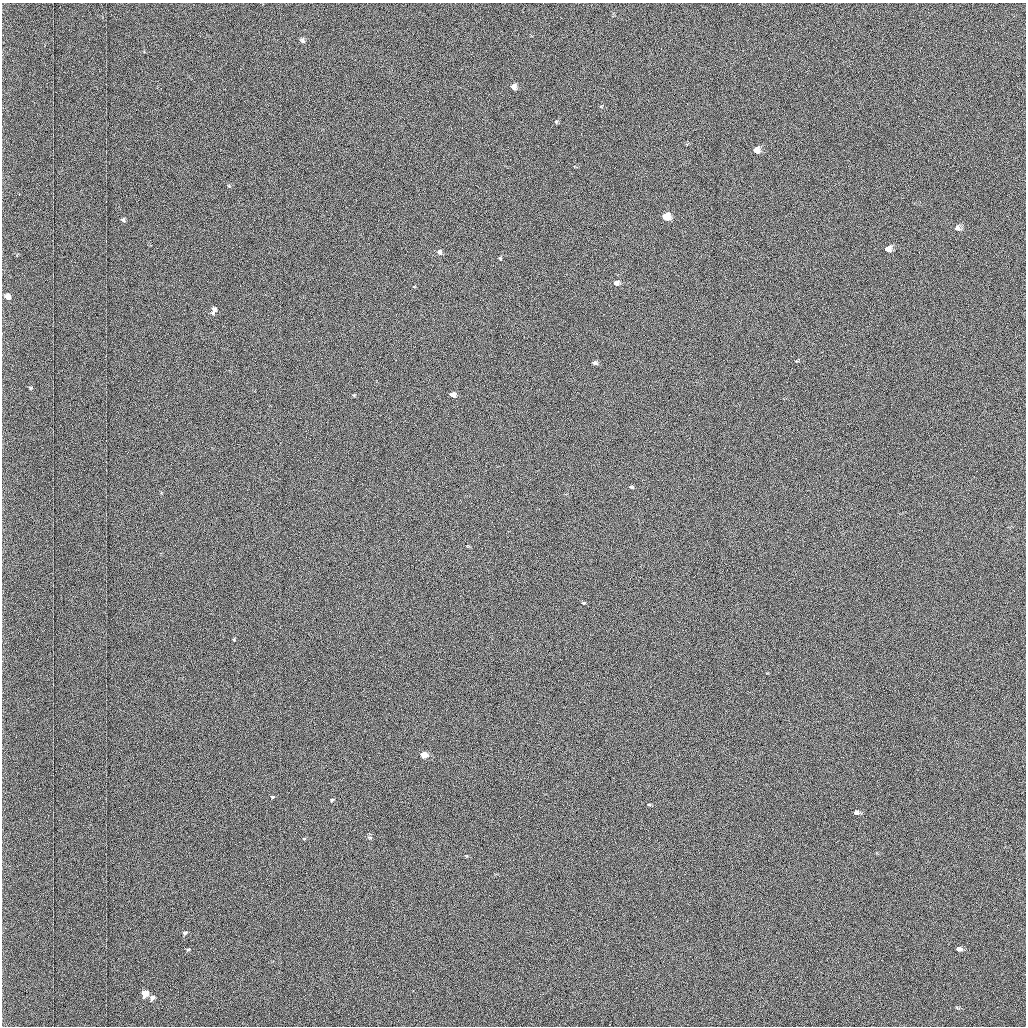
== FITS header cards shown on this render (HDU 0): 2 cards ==
NAXIS1  =                 1024 /fastest changing axis
NAXIS2  =                 1024 /next to fastest changing axis

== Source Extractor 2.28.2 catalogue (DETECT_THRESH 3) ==
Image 1024 x 1024 px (HDU 0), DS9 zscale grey, 1 PNG px = 1 image px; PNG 1028 x 1028 px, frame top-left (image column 1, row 1024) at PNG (2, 3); no overlay
Background 1030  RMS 5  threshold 14.9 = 3 sigma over >= 5 px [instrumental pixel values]
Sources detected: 33; all 33 listed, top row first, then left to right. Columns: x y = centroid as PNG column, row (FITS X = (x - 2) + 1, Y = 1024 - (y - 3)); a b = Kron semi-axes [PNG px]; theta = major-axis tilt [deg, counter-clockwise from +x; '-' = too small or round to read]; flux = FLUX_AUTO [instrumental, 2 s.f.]
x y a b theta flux
302 40 7 6 - 1100
514 87 7 6 - 2200
556 122 5 5 - 470
756 150 6 5 - 3400
229 186 6 4 -46 380
666 217 6 5 - 10000
123 220 5 4 - 660
957 228 10 9 - 1800
888 249 6 5 - 2600
440 252 6 5 - 1100
500 258 5 4 - 360
616 283 6 5 - 1200
8 297 7 6 - 2000
214 309 8 6 -86 1500
594 363 5 4 - 840
31 388 6 3 89 360
453 395 5 4 - 3300
631 487 6 3 -16 420
583 603 4 3 - 340
234 639 4 4 - 340
424 755 5 4 - 8000
273 797 5 4 - 500
332 800 6 5 - 640
649 804 6 3 -8 350
856 812 7 5 -10 1600
304 838 5 3 - 360
369 838 7 5 -3 690
467 856 5 3 - 310
185 932 6 5 - 620
188 949 6 4 18 400
959 949 7 5 -18 1500
145 993 6 5 - 6700
152 998 6 5 - 1200

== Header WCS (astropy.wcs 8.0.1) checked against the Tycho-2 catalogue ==
Header WCS as astropy/WCSLIB reads it (applying the file's SIP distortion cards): RA---TAN-SIP/DEC--TAN-SIP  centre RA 01:32:47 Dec +39:17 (23.19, +39.28 deg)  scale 1.67 arcsec/px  FOV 28.5' x 28.6'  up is -179 deg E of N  parity flipped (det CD > 0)
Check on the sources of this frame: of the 33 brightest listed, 10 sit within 2.5 arcsec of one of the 21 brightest Tycho-2 stars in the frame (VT <= 12.25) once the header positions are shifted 0.23 arcsec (0.22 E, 0.07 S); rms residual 1.07 arcsec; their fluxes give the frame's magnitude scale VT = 19.67 - 2.5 log10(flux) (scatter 0.08 mag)
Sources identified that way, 10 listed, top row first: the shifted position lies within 2.5 arcsec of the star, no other Tycho-2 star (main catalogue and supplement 1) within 5.0 arcsec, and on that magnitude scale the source's flux lands within +1.5 / -3 mag of the star's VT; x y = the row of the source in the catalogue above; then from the Tycho-2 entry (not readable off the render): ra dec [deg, ICRS J2000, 3 dp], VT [Tycho-2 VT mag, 2 dp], TYC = Tycho-2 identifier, HIP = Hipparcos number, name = IAU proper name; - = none
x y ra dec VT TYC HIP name
514 87 23.191 +39.077 11.35 2814-487-1 - -
756 150 23.046 +39.108 10.59 2814-499-1 - -
666 217 23.101 +39.138 9.93 2814-223-1 - -
957 228 22.927 +39.145 11.49 2814-623-1 - -
888 249 22.968 +39.154 11.15 2814-385-1 - -
8 297 23.495 +39.171 11.53 2814-441-1 - -
424 755 23.250 +39.386 10.12 2818-1446-1 - -
856 812 22.991 +39.416 11.51 2818-1434-1 - -
959 949 22.930 +39.480 11.71 2818-1445-1 - -
145 993 23.419 +39.495 10.08 2818-1379-1 - -